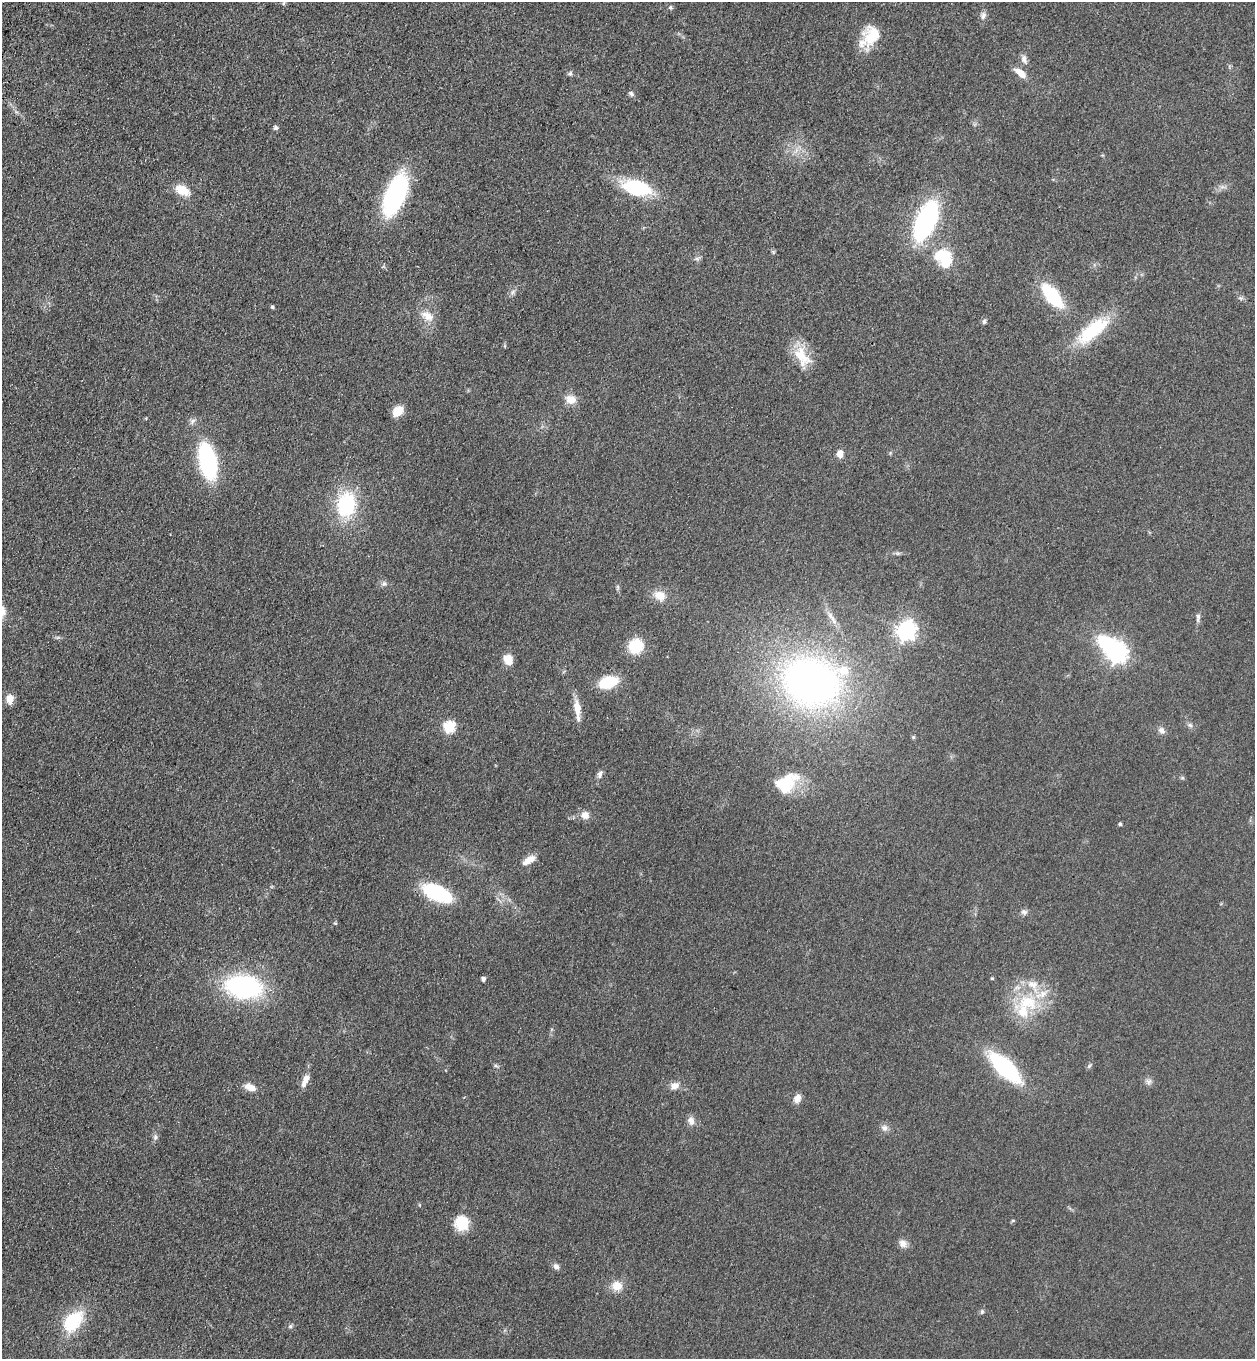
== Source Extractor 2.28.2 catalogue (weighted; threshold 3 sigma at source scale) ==
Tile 11 of 4 x 4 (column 3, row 3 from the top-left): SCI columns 2887-4139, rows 1412-2768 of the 5644 x 5536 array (HDU 1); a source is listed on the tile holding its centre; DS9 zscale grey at full resolution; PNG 1257 x 1361 px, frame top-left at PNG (2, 2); no overlay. Shown black and unused: <1% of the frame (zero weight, under 3 of 4 exposures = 6% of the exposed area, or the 3 px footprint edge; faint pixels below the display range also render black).
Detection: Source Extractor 2.28.2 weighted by HDU 2 'WHT'; one run over the whole footprint, this tile lists its part. Background 0.0772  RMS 0.0071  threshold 0.0318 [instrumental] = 3 sigma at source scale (4.5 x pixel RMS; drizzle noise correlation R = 1.50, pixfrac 1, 0.05/0.05 arcsec/px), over >= 5 px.
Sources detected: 85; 2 inside a brighter object's white glare — not listed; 5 inside a brighter listed object's ellipse — not listed separately; the other 78 listed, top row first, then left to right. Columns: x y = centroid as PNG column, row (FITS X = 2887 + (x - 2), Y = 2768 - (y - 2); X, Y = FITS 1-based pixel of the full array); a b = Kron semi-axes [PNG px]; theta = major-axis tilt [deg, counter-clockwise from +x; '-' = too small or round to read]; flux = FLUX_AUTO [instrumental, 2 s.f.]
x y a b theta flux
284 3 6 4 70 0.96
670 7 6 5 - 1.2
983 15 10 7 85 2.8
872 36 26 19 67 21
1024 59 12 7 -69 3.5
1020 73 15 7 -38 8.4
570 74 6 6 - 1.5
631 94 8 5 -41 1.7
276 128 7 5 -8 1.6
637 188 24 13 -13 58
182 190 17 10 -28 12
396 195 41 18 68 98
926 221 33 15 67 120
773 252 6 4 -48 1
697 258 7 4 0 1.5
944 258 23 18 -52 32
513 292 8 5 60 1.9
1052 295 22 10 -50 52
272 307 4 3 - 1.4
427 316 20 11 -32 8.7
984 322 6 5 - 1.5
1093 330 49 18 38 40
802 357 31 17 -58 18
571 399 13 10 -11 7.8
398 411 10 8 45 13
192 421 10 6 46 2.4
840 454 7 6 - 6.4
208 461 27 12 -77 110
346 504 24 18 85 55
384 584 8 6 43 2
617 587 8 4 82 1.2
660 596 15 11 -33 9.3
831 617 24 6 -57 5.8
1198 617 14 5 84 2.4
906 630 8 7 - 340
636 646 11 10 - 32
1117 652 8 7 - 330
508 659 11 9 -57 9.7
608 682 15 9 16 32
811 682 51 42 -18 360
10 699 11 8 -79 5.9
577 709 26 8 -84 9.3
1190 725 6 6 - 1.6
449 727 6 6 - 62
1161 730 9 8 - 3.3
913 737 5 5 - 1
600 774 10 6 79 2.6
1182 778 6 4 17 0.9
787 782 31 22 59 24
585 815 10 9 - 5.3
1120 824 4 4 - 1.3
530 859 13 9 22 5.4
437 893 24 12 -25 67
1024 912 8 7 - 2.3
335 923 5 4 - 0.78
992 978 4 4 - 0.79
483 979 5 5 - 1.8
244 987 28 18 -6 130
1028 1002 31 22 -14 36
496 1066 7 4 -18 1.1
1089 1066 7 4 57 1.1
1005 1068 31 12 -44 94
305 1080 17 7 65 6.5
1148 1081 8 8 - 2.6
675 1086 11 8 18 5.1
250 1087 15 8 -23 6.3
797 1098 10 8 60 5
691 1121 12 9 -76 4.1
885 1128 9 8 - 3.1
155 1137 8 7 - 2
1013 1220 6 3 19 0.74
462 1223 18 17 - 15
903 1243 11 9 -41 4.3
556 1266 8 7 - 2.5
617 1286 14 13 - 8.6
982 1312 7 5 70 1.2
73 1321 28 17 49 33
290 1326 6 5 - 1.2